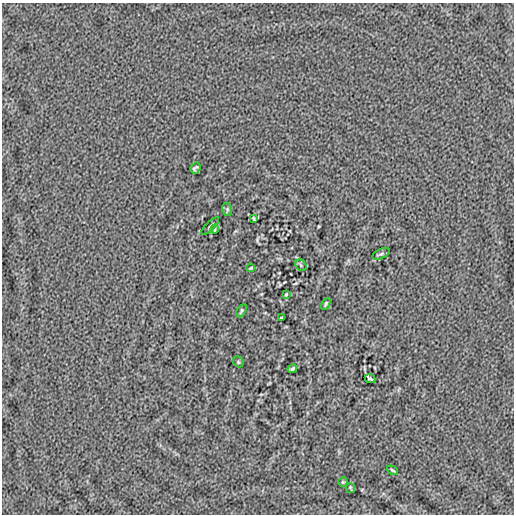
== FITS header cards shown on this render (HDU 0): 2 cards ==
NAXIS1  =                  512
NAXIS2  =                  512

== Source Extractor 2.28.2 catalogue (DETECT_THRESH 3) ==
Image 512 x 512 px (HDU 0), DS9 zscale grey, 1 PNG px = 1 image px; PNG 516 x 516 px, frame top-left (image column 1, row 512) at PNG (2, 3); each listed source drawn as its Kron ellipse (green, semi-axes under 4 px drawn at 4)
Background -7.42e-05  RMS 0.0035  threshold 0.0106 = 3 sigma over >= 5 px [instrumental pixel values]
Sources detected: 18; all 18 listed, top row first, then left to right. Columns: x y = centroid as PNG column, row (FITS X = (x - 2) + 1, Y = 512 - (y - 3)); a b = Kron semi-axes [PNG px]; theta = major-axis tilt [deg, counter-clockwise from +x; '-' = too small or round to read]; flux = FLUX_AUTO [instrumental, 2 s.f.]
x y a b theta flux
195 168 6 4 55 0.49
227 209 7 4 -80 0.32
254 218 4 3 - 0.28
210 226 12 4 45 0.41
215 229 5 3 - 0.19
381 254 9 4 24 0.41
301 265 6 5 - 0.38
251 268 4 2 - 0.26
286 294 3 2 - 0.24
326 304 6 3 61 0.31
241 311 7 3 60 0.36
281 318 4 3 - 0.31
238 362 6 5 - 0.31
292 369 5 3 - 0.4
370 379 5 2 - 0.4
393 470 6 3 -35 0.3
343 482 5 4 - 0.25
351 488 5 2 - 0.26